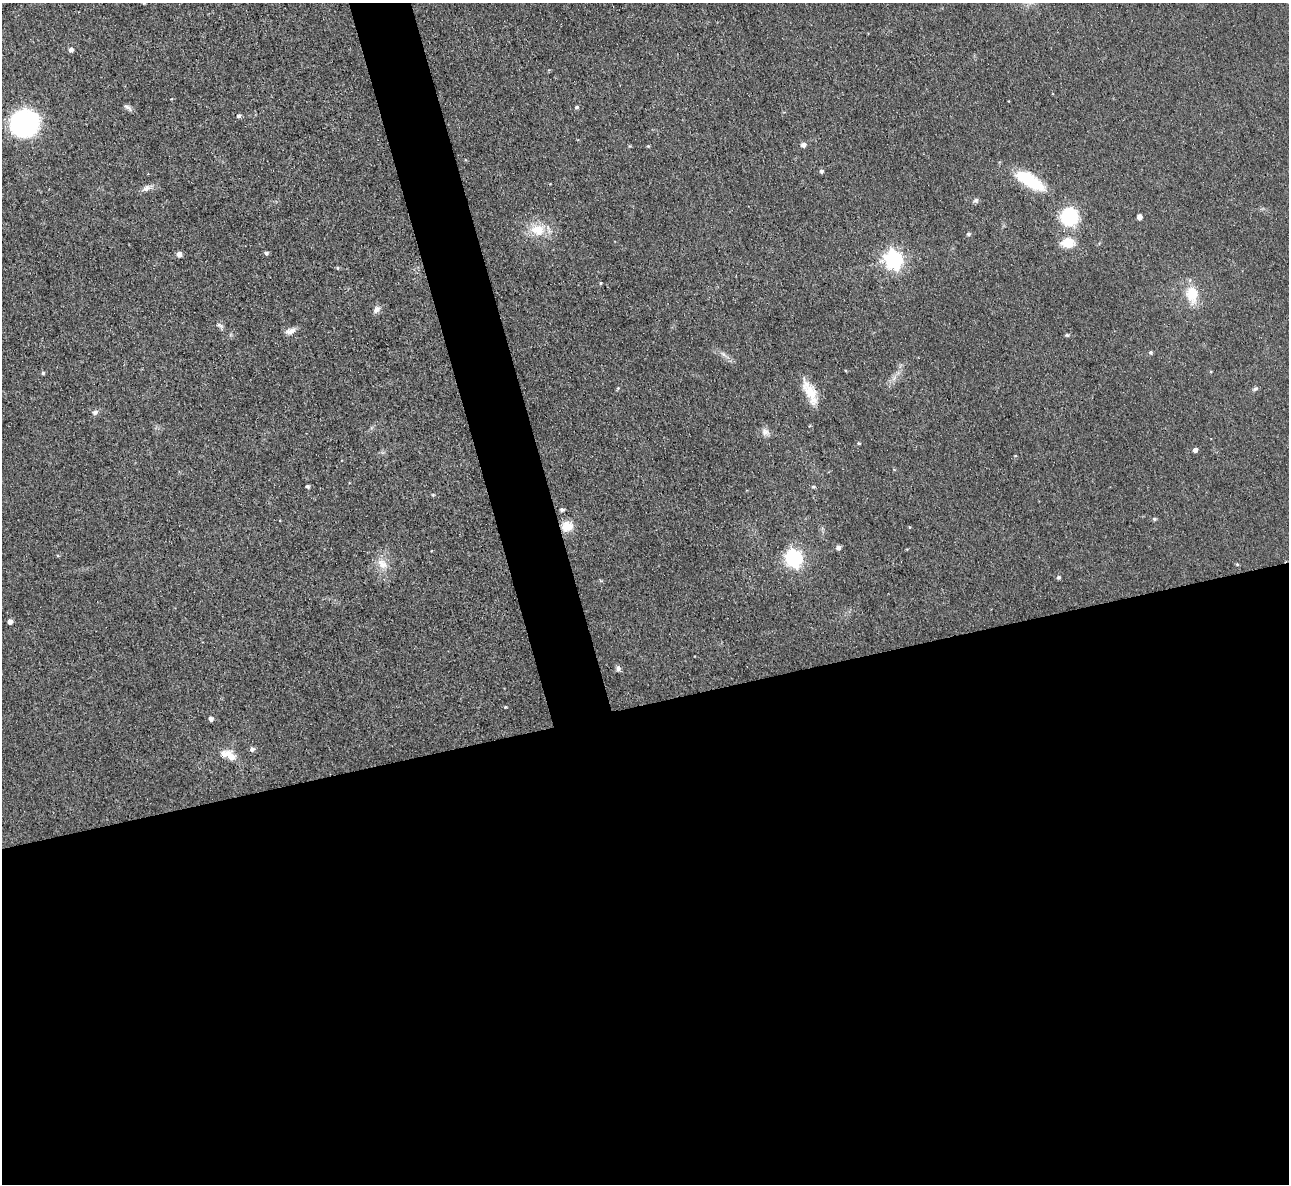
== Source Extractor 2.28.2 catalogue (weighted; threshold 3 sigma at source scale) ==
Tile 15 of 4 x 4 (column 3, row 4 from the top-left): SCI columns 2573-3859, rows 141-1322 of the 5145 x 5129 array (HDU 1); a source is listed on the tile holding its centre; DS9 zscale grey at full resolution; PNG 1291 x 1186 px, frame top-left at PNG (2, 3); no overlay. Shown black and unused: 43% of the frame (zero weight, under 3 of 4 exposures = <1% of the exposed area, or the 3 px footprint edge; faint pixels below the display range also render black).
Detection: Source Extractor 2.28.2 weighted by HDU 2 'WHT'; one run over the whole footprint, this tile lists its part. Background 0.0486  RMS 0.0073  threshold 0.033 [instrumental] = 3 sigma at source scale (4.5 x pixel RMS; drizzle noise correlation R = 1.50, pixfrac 1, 0.05/0.05 arcsec/px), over >= 5 px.
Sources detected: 53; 1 inside a brighter listed object's ellipse — not listed separately; the other 52 listed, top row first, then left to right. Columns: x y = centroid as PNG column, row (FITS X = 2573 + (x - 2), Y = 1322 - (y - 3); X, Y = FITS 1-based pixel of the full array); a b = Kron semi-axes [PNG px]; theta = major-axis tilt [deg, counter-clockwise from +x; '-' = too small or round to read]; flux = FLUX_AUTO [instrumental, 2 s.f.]
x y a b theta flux
71 50 5 4 - 2.8
128 107 13 5 -34 2.3
576 107 5 4 - 1.3
238 116 5 4 - 1.7
24 123 21 20 - 150
803 145 5 5 - 3.3
648 146 4 4 - 0.69
822 171 5 4 - 1.7
1030 181 31 12 -31 39
146 188 11 7 28 3.4
975 200 9 5 27 1.6
1070 217 14 13 - 48
1139 217 4 4 - 4.5
538 230 19 15 -17 16
968 234 4 4 - 1.5
1068 242 16 12 -1 12
266 253 6 4 -11 1.4
179 254 5 5 - 4
894 259 7 7 - 290
601 283 4 3 - 0.74
1192 294 21 15 -83 18
376 309 9 7 52 3.5
220 325 10 5 -35 1.9
290 331 13 7 16 4.6
1067 335 5 5 - 0.99
1150 352 5 5 - 1.2
723 354 7 4 -71 1.6
43 373 4 4 - 1.2
618 388 4 4 - 0.76
1255 389 8 5 21 1.4
811 392 25 15 -55 16
95 412 7 6 - 2.3
765 432 10 8 -16 3.7
859 443 4 4 - 0.72
1195 450 5 4 - 2.8
307 486 4 3 - 1.3
813 486 6 4 1 0.91
433 495 5 3 - 0.75
562 509 4 4 - 1.9
1154 519 5 4 - 1.1
567 526 13 11 13 10
838 547 4 4 - 3.1
794 558 7 7 - 240
382 564 16 11 -43 8.3
1237 564 5 4 - 0.84
1059 577 5 4 - 1.7
10 622 4 4 - 3.7
618 668 8 5 -85 2.3
505 707 4 3 - 0.72
211 719 4 4 - 3.1
252 749 6 6 - 2.2
231 757 15 9 -67 7.4
Overlapping masked pixels (flux is a lower limit): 1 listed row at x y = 567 526